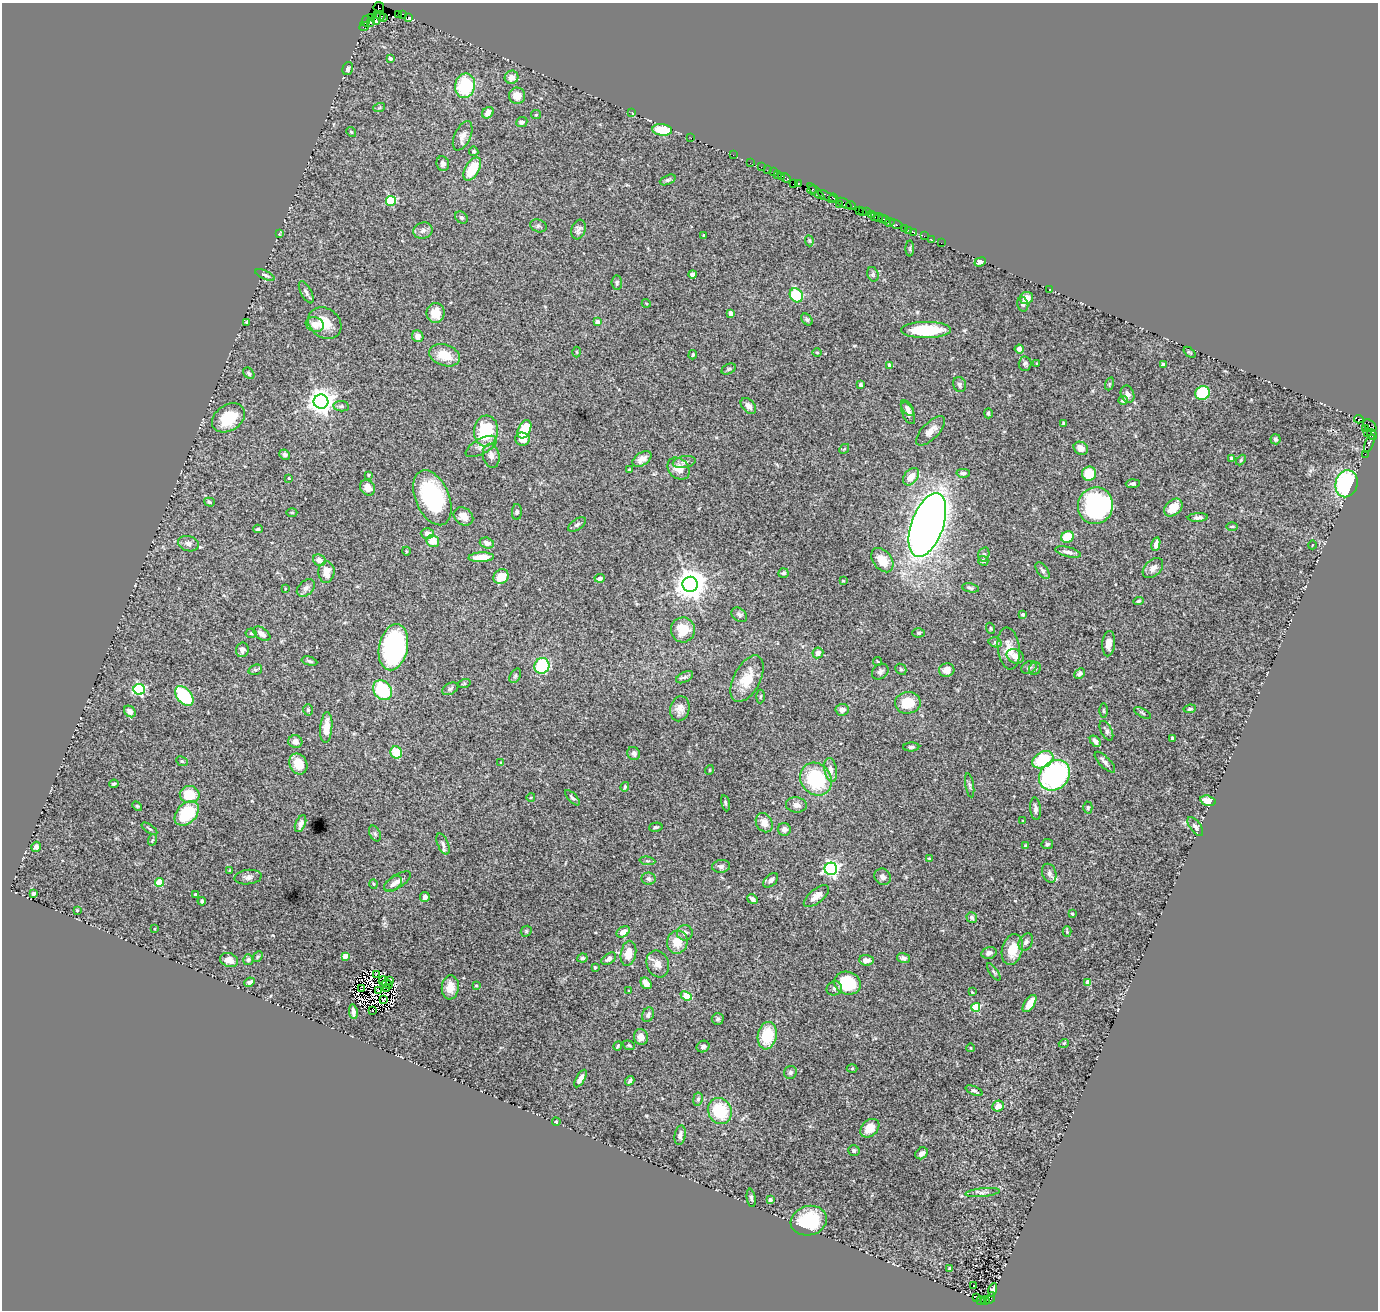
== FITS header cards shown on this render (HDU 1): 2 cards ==
NAXIS1  =                 1376
NAXIS2  =                 1308

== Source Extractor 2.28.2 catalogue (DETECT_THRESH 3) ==
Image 1376 x 1308 px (HDU 1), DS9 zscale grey, 1 PNG px = 1 image px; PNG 1380 x 1312 px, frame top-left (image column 1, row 1308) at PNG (2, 3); each listed source drawn as its Kron ellipse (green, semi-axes under 4 px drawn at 4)
Background 4.57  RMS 0.063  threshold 0.189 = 3 sigma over >= 5 px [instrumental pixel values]
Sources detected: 378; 9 with non-positive FLUX_AUTO (blend fragments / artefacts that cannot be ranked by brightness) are neither listed nor drawn; the other 369 listed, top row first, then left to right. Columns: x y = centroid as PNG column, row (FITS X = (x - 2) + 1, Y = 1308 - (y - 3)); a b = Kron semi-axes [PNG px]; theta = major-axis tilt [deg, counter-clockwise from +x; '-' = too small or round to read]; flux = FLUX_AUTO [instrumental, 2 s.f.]
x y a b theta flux
379 7 5 5 - 330
398 14 2 2 - 190
403 14 4 3 - 490
380 16 5 4 - 390
408 17 3 3 - 86
372 18 2 2 - 130
376 18 7 2 86 480
383 18 4 3 - 250
366 21 5 3 - 350
370 22 3 2 - 280
364 27 5 2 - 230
390 58 3 3 - 8.6
348 69 6 5 - 12
512 77 7 6 - 28
465 86 12 10 77 280
517 96 8 8 - 48
379 108 6 4 19 5.7
632 112 3 2 - 48
488 113 6 5 - 31
536 115 5 4 - 4.9
522 122 6 5 - 11
662 130 10 5 -7 160
351 132 5 4 - 5.9
463 136 15 8 65 27
691 138 2 2 - 2.1
474 151 5 4 - 8
733 155 2 2 - 150
750 163 2 2 - 110
443 164 7 6 - 12
761 167 2 2 - 160
472 169 13 7 58 120
767 170 2 2 - 120
773 172 2 2 - 230
777 174 3 2 - 280
782 176 4 3 - 270
786 178 5 3 - 540
668 180 8 4 24 8.4
799 183 4 3 - 460
794 184 3 2 - 250
812 190 4 3 - 480
816 191 11 4 -43 720
827 197 11 4 -29 1800
833 198 4 3 - 690
391 201 5 5 - 280
844 203 8 3 -31 1100
839 204 3 2 - 120
851 205 5 3 - 590
859 210 2 2 - 75
863 212 3 3 - 400
866 212 3 2 - 290
872 214 3 2 - 270
874 217 3 2 - 680
461 218 7 5 -40 9.4
878 218 4 2 - 760
882 219 3 2 - 330
886 220 3 3 - 290
890 222 5 2 - 250
896 224 7 3 -24 380
538 226 8 6 -19 10
905 228 3 2 - 230
578 229 10 7 72 16
908 230 3 2 - 77
423 231 10 8 18 19
913 232 3 2 - 140
279 234 3 3 - 3.1
704 235 3 3 - 4.1
924 236 2 2 - 48
931 239 2 2 - 34
809 241 5 4 - 5.2
941 243 2 2 - 68
910 249 8 4 -90 5.7
980 262 6 4 21 13
692 274 4 4 - 15
873 274 7 5 -73 9.5
265 275 10 4 -24 9.8
617 283 7 5 -83 8.9
1050 290 2 2 - 2.3
306 292 12 5 -62 13
796 295 7 6 - 170
1027 298 6 6 - 35
646 303 4 3 - 3.4
1023 304 7 5 -76 8.7
436 313 10 9 - 59
731 313 4 4 - 37
807 319 7 5 -48 7.4
246 322 3 3 - 4.2
598 322 4 4 - 30
325 323 18 14 -38 75
315 324 9 7 -18 38
926 330 25 8 1 190
418 336 6 5 - 26
1019 349 5 4 - 16
577 352 5 3 - 3.8
817 352 4 3 - 3.4
1189 352 7 2 -38 5.2
444 355 16 10 -19 81
693 355 5 3 - 4.1
1037 363 3 2 - 2.6
1025 364 7 6 - 9.5
1163 364 4 3 - 27
890 365 4 4 - 30
729 369 7 5 27 7
249 373 6 4 -51 9
960 384 8 6 -65 10
1109 384 6 4 71 5.1
861 385 4 3 - 7.8
1203 393 7 6 - 230
1127 394 9 6 -68 17
1123 400 5 4 - 16
321 402 7 7 - 4300
341 406 8 5 -7 9.9
748 406 9 6 -46 20
907 408 9 5 -54 11
908 413 12 6 -66 18
988 413 5 4 - 7.2
228 418 18 13 33 140
1359 419 5 3 - 2800
1063 423 3 2 - 4.6
1370 425 7 5 -41 380
1365 428 3 2 - 7.9
524 429 9 6 64 130
486 431 15 12 84 240
931 431 19 8 45 33
1367 433 2 2 - 84
1372 435 5 3 - 1000
522 439 7 6 - 42
1275 439 5 5 - 8
1369 443 9 3 68 500
481 446 17 7 28 26
1081 448 7 6 - 32
844 449 5 4 - 4.8
1365 454 2 2 - 64
284 455 5 5 - 8.8
491 456 12 8 -77 25
642 459 10 6 31 28
1232 459 4 3 - 31
1241 460 6 4 47 5.3
684 462 11 6 10 16
678 469 12 9 -45 48
629 470 3 3 - 9.7
963 473 6 4 2 12
1089 474 7 7 - 100
369 475 4 3 - 4.1
911 477 10 6 53 50
289 478 3 2 - 3.4
1133 484 7 4 2 8.1
1347 484 14 11 76 490
368 488 8 7 - 35
432 498 29 16 -67 440
209 502 5 4 - 5.7
1095 506 18 17 - 690
1173 508 10 7 43 56
517 512 8 5 89 7.5
292 513 5 3 - 4.2
463 516 10 8 -37 36
1198 517 10 4 3 13
577 524 10 5 36 11
927 525 33 16 70 4500
1232 526 5 3 - 5.4
258 529 4 3 - 6.4
427 533 6 5 - 19
1067 537 6 5 - 120
433 541 6 6 - 58
487 543 7 5 -18 21
188 544 10 7 -15 20
1156 544 7 4 78 24
1312 545 4 3 - 2.5
406 551 4 3 - 3.9
1068 552 13 5 -14 19
984 554 7 5 75 8.1
481 557 13 5 3 60
319 560 7 5 -29 27
882 560 14 9 -51 70
983 561 5 5 - 10
1153 568 12 8 44 25
1043 570 9 5 -51 11
326 572 11 8 85 44
783 573 5 4 - 9.1
501 577 8 7 - 65
600 578 5 4 - 10
843 581 4 3 - 3.7
690 584 7 7 - 6900
285 588 3 2 - 3.4
306 588 10 7 42 17
970 588 8 4 -11 8.5
1139 601 5 4 - 6.3
1023 614 3 3 - 8.4
739 615 8 6 -38 11
990 628 5 3 - 4.2
683 630 12 12 - 86
251 633 5 5 - 6.1
918 633 6 4 1 6.2
262 634 10 5 -35 25
995 642 7 5 -14 7.7
1109 644 13 6 85 35
393 647 23 14 78 710
1009 648 21 11 -82 59
242 650 7 6 - 17
818 653 5 5 - 23
1015 656 9 7 -25 36
309 661 8 4 -14 8.6
878 661 5 3 - 3.7
542 666 8 7 - 240
1029 667 8 5 26 13
1035 668 7 5 54 9.1
901 669 6 5 - 6.2
255 670 7 5 16 7.7
947 670 8 6 14 32
880 672 9 7 41 15
1080 673 6 4 43 15
515 676 8 5 60 6.7
685 677 9 5 27 10
747 679 25 13 63 86
464 684 6 4 19 5.9
139 689 5 5 - 490
450 689 9 5 28 9.4
382 690 11 8 -51 210
184 696 11 7 -50 300
760 696 7 3 87 5.2
908 703 13 10 7 100
680 709 13 9 76 34
1190 709 6 4 8 7.8
308 710 5 5 - 6.9
842 710 6 6 - 19
130 711 6 5 - 18
1103 711 7 3 -90 6
1142 713 9 3 -28 6.3
326 727 15 6 85 54
1106 731 10 5 -63 12
1172 738 3 3 - 4.4
1095 741 6 4 -47 17
295 742 7 6 - 23
911 747 8 4 1 9.7
396 752 6 5 - 78
634 753 7 6 - 12
1043 760 11 8 30 180
182 761 6 4 -23 6.3
1105 762 13 5 -46 15
501 763 4 3 - 6.6
298 764 11 8 -66 74
709 770 5 3 - 3
831 770 12 6 -80 23
1055 775 17 14 45 670
816 779 17 15 -53 280
114 784 4 3 - 6.9
970 785 12 3 -80 9.4
625 787 5 3 - 5.6
190 795 10 8 -4 110
531 797 4 3 - 3.3
572 798 9 4 -47 9.5
1208 801 8 5 -17 53
725 803 8 4 -78 6.7
796 805 10 7 -8 22
137 806 6 3 -44 4.6
1088 807 6 4 90 6.2
1035 809 11 5 -85 15
187 813 14 9 46 190
1023 821 3 3 - 3.6
764 823 10 8 -58 34
301 824 9 5 67 17
1195 826 11 5 -54 13
656 827 7 3 13 6.9
149 829 9 3 -35 6
784 829 6 6 - 16
375 834 8 5 -63 9.9
152 840 6 3 69 4.8
443 844 11 5 -68 14
1047 844 6 5 - 8.8
1025 846 4 3 - 4.2
36 847 5 4 - 20
929 858 3 3 - 4
647 861 8 3 -5 5.4
721 866 9 6 6 13
831 869 6 6 - 1100
230 870 3 3 - 3.6
1049 873 9 7 -69 19
248 877 13 7 6 19
883 877 9 7 -44 18
649 879 7 6 - 11
771 880 9 5 44 16
397 881 15 6 32 25
159 882 4 4 - 160
374 884 4 3 - 3.9
393 884 10 6 36 18
33 893 4 3 - 7.1
196 894 3 3 - 9.6
816 896 15 7 39 33
425 897 5 4 - 17
753 899 6 4 -37 14
202 901 4 3 - 8.3
77 910 3 3 - 3.1
1072 914 4 3 - 4.7
972 917 6 5 - 11
154 929 3 2 - 3.1
526 931 6 5 - 6.2
623 932 7 5 30 24
1067 932 5 4 - 5.1
685 933 8 8 - 16
677 942 11 10 - 72
1026 942 9 6 60 13
1012 950 16 10 73 81
628 953 13 7 79 59
989 953 7 6 - 19
345 956 4 4 - 52
258 957 6 4 47 5.6
582 958 5 4 - 8.1
903 958 7 5 -13 12
609 959 8 5 34 16
229 960 9 7 -20 26
248 960 5 5 - 8.3
866 960 7 5 -6 25
658 964 14 11 -68 30
595 967 3 3 - 6.8
994 972 10 4 -54 7.1
377 974 4 2 - 0.59
389 980 3 2 - 5.3
383 981 4 2 - 6.5
249 982 5 4 - 12
1088 982 4 4 - 64
646 983 6 5 - 39
848 983 13 11 -17 190
387 984 6 2 -30 4
476 985 4 3 - 3.3
450 987 12 8 84 51
386 988 2 2 - 5.3
834 988 8 7 - 11
362 989 3 2 - 6
378 990 3 2 - 2.6
629 991 3 2 - 3.1
972 992 3 2 - 3.6
686 996 6 4 -23 130
384 999 3 2 - 7.5
1030 1004 10 5 56 50
976 1007 4 4 - 190
372 1010 4 2 - 3.8
353 1012 7 3 -81 17
648 1015 7 5 68 14
718 1019 6 6 - 9.6
767 1036 14 9 80 150
641 1037 8 7 - 30
1064 1043 5 3 - 3.6
629 1045 6 4 -20 5.6
618 1046 5 2 - 5.2
703 1046 6 5 - 12
971 1048 4 3 - 3
852 1068 5 3 - 4.2
790 1072 7 6 - 10
580 1078 10 4 60 20
630 1081 5 3 - 9.4
974 1091 9 3 -23 9.1
698 1099 7 5 82 9.1
998 1106 6 5 - 35
720 1111 13 11 -59 170
556 1122 4 3 - 3.9
870 1128 11 8 43 53
680 1135 10 5 79 16
854 1150 6 5 - 8.9
921 1153 7 5 40 17
983 1192 17 3 6 14
751 1198 9 4 -81 9.1
770 1200 4 3 - 14
809 1221 18 14 16 220
949 1269 4 3 - 5.8
973 1285 3 2 - 22
993 1290 6 4 78 13
976 1298 2 2 - 14
990 1298 6 3 62 940
985 1300 4 3 - 690
981 1301 4 3 - 790
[9 non-positive-flux detections neither listed nor drawn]